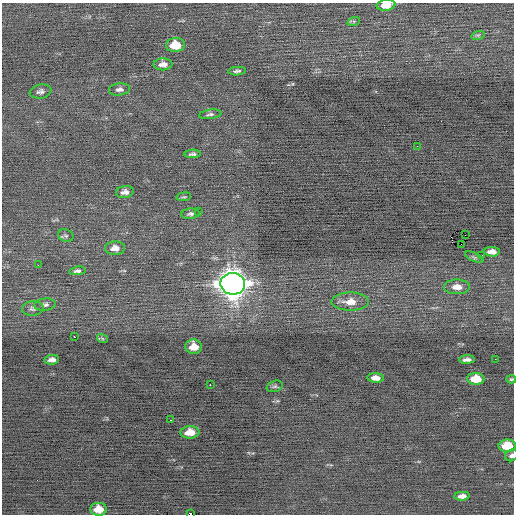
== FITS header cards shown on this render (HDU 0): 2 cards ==
NAXIS1  =                  512 / Axis length
NAXIS2  =                  512 / Axis length

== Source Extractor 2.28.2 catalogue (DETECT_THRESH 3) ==
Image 512 x 512 px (HDU 0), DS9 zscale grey, 1 PNG px = 1 image px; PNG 516 x 516 px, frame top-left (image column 1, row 512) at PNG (2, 3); each listed source drawn as its Kron ellipse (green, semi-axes under 4 px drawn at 4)
Background -0.139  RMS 0.74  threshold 2.21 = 3 sigma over >= 5 px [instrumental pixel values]
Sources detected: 48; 1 with non-positive FLUX_AUTO (blend fragments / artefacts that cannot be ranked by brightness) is neither listed nor drawn; the other 47 listed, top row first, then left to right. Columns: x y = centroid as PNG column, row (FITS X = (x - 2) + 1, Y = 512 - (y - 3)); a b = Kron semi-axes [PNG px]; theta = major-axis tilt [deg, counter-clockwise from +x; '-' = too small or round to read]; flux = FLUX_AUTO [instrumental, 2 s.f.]
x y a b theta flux
386 5 9 5 5 610
354 21 6 4 18 76
478 35 7 4 17 75
175 45 9 7 2 1100
163 64 9 6 1 280
237 71 9 4 4 120
119 89 11 6 6 190
41 91 11 7 10 180
210 114 11 4 8 130
417 146 2 2 - 98
193 154 8 3 5 120
125 192 9 6 10 240
184 197 7 3 7 58
198 211 3 2 - 220
190 214 9 5 4 130
66 235 8 6 -18 110
465 235 2 2 - 33
461 244 2 2 - 250
115 248 10 7 3 370
492 252 8 5 -1 320
482 255 2 2 - 130
474 257 10 4 -24 91
38 265 2 2 - 120
77 271 8 4 7 130
233 284 12 11 - 71000
457 287 13 7 0 480
350 302 19 9 1 660
45 305 11 6 6 150
33 308 11 7 7 170
74 337 2 2 - 92
102 338 5 3 - 58
194 347 8 7 - 570
495 359 2 2 - 50
52 360 7 5 8 230
467 360 8 4 1 190
376 378 8 4 -4 280
476 379 9 6 -2 1100
511 379 5 4 - 66
210 385 2 2 - 470
275 386 8 5 17 99
171 420 3 2 - 54
190 432 9 6 3 620
507 446 8 6 2 1300
511 455 6 5 - 140
462 496 8 4 2 260
98 509 8 6 -1 650
191 514 2 2 - 51
At the frame edge (FLAGS 8, measured only in part): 4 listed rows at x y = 386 5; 511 379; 511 455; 191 514
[1 non-positive-flux detection neither listed nor drawn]